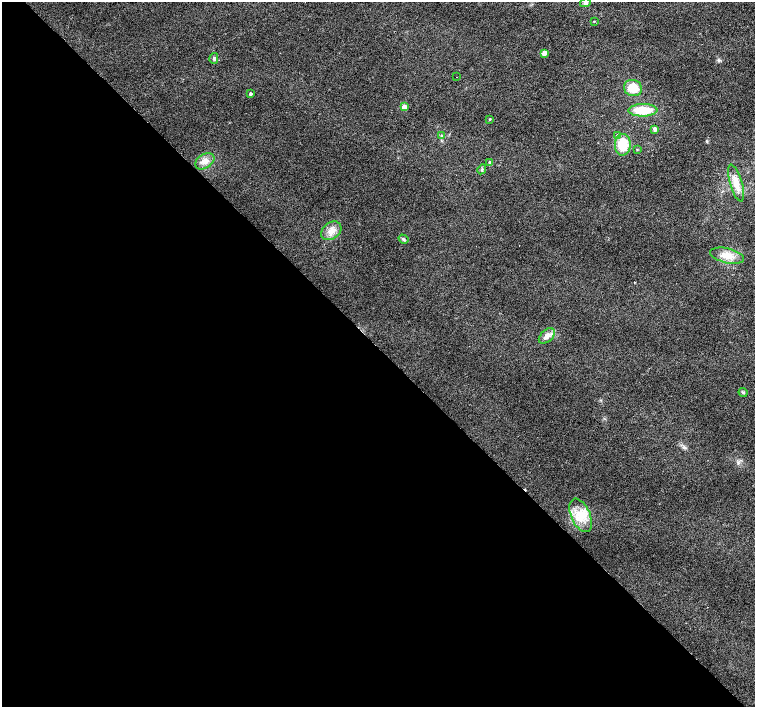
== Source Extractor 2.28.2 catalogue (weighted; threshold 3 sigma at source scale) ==
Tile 9 of 4 x 4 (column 1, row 3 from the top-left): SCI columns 6-1510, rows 1628-3036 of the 6026 x 6005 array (HDU 1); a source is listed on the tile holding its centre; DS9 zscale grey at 2 x 2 block average (1 PNG px = mean of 2 x 2 image px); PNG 757 x 709 px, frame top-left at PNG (2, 2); each listed source drawn as its Kron ellipse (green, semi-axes under 4 px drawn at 4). Shown black and unused: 51% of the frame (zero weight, under 2 of 3 exposures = <1% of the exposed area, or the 3 px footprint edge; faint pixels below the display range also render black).
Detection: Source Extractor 2.28.2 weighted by HDU 2 'WHT'; one run over the whole footprint, this tile lists its part. Background 0.0208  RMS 0.0065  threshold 0.0292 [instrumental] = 3 sigma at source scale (4.5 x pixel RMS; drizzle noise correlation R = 1.50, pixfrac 1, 0.0396/0.0396 arcsec/px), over >= 5 px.
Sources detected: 28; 2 cosmic-ray / hot-pixel residue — neither listed nor drawn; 1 inside a brighter listed object's ellipse — not listed separately; the other 25 listed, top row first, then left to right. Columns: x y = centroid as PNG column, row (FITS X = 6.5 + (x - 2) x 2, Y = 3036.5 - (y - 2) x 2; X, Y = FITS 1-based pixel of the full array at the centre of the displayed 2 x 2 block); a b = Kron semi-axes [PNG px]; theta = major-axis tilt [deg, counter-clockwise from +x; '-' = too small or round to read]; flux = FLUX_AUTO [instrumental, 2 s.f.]
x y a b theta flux
586 3 6 4 17 3.3
594 21 3 2 - 0.84
544 53 3 3 - 22
214 58 5 3 - 2.7
457 77 2 2 - 1.3
633 88 9 8 - 27
250 94 3 2 - 3
404 107 3 3 - 22
643 110 14 6 1 40
490 119 3 3 - 1.6
655 129 3 3 - 10
442 136 3 3 - 2.4
618 136 3 3 - 9.1
623 145 11 8 87 38
637 149 3 3 - 1.2
205 161 10 7 32 11
490 162 3 2 - 2.6
482 169 5 3 - 2.4
736 183 19 6 -74 17
331 231 11 8 38 13
403 239 5 3 - 2.4
727 256 17 7 -13 20
547 336 9 6 42 9
743 392 5 3 - 2.1
581 515 18 9 -66 29
Isophote crosses this tile's border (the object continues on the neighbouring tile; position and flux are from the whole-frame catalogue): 1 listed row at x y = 586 3
Diffuse or blended objects may show on this block-average render without a row.